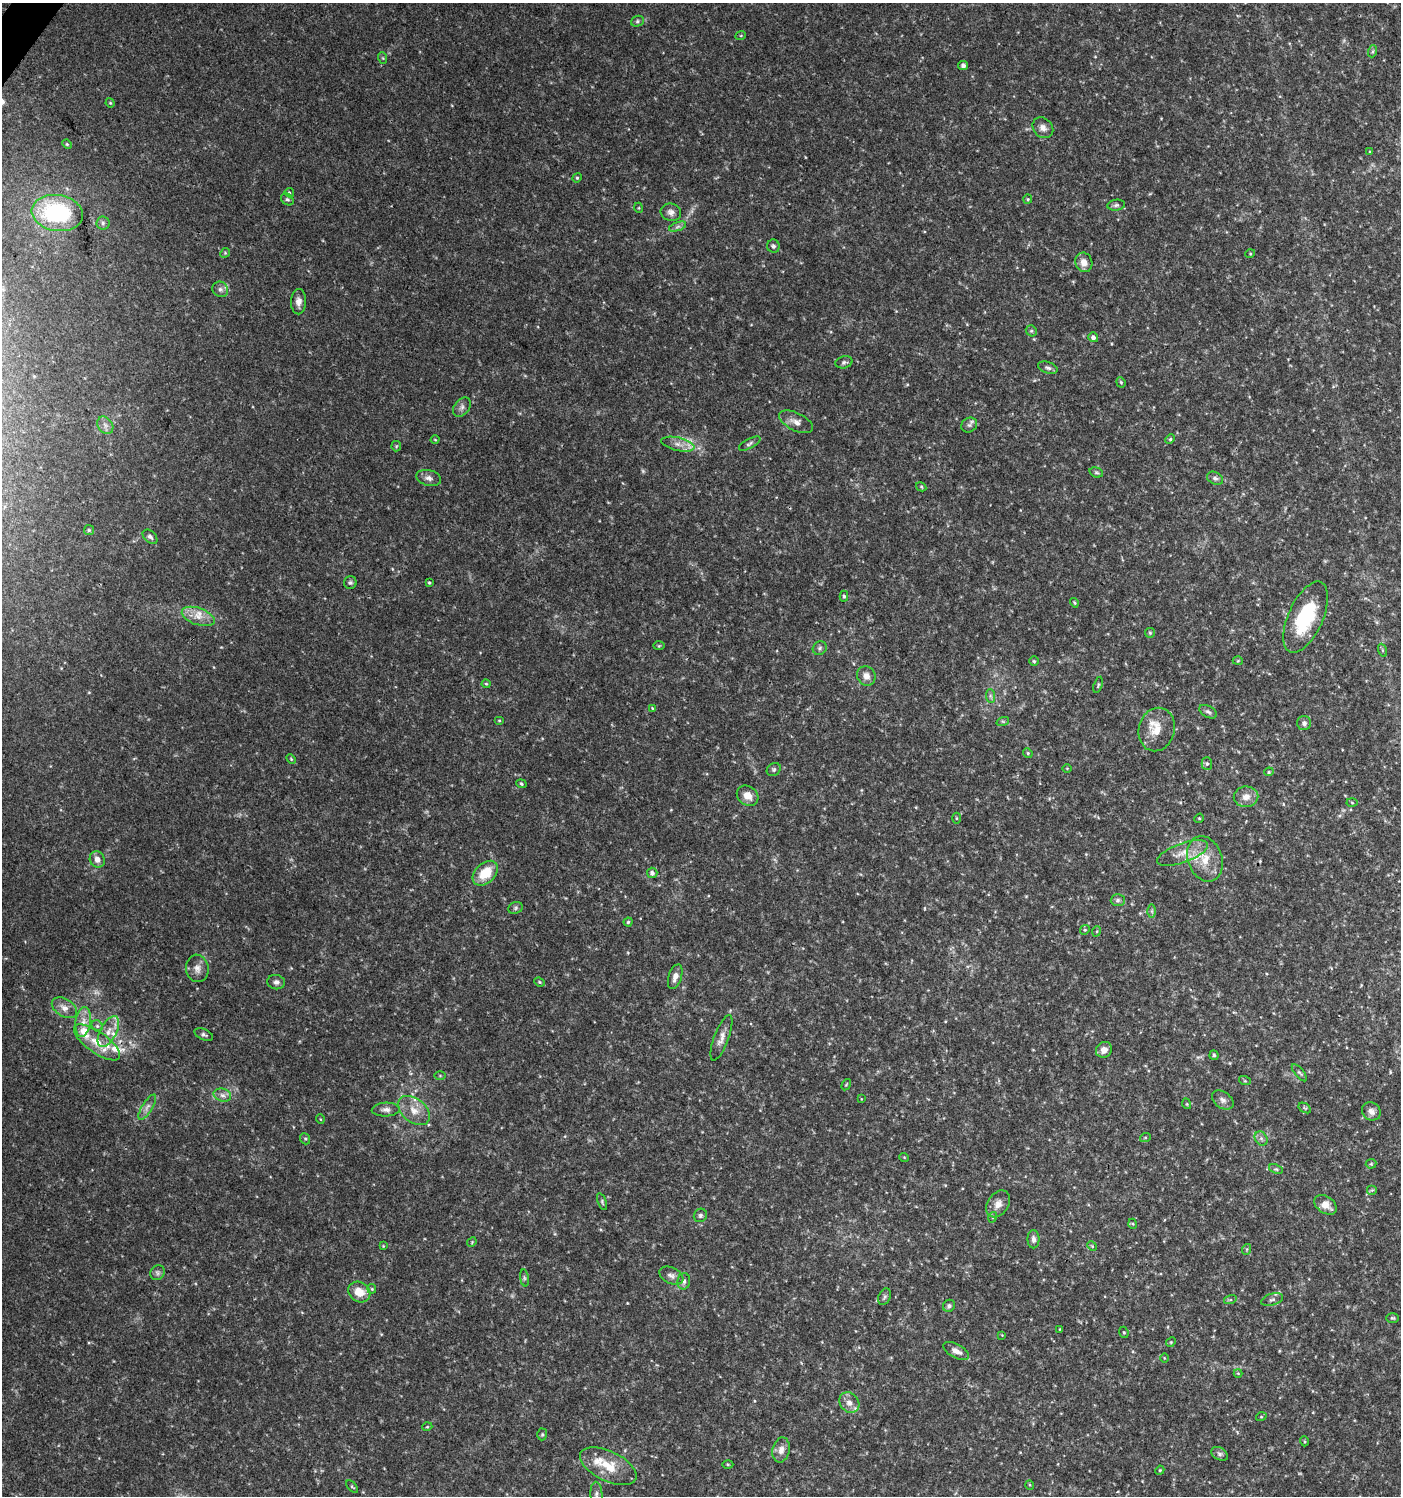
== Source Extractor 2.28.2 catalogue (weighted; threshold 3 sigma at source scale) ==
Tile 11 of 4 x 4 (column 3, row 3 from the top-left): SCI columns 2978-4376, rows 1504-2997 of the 6021 x 5988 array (HDU 1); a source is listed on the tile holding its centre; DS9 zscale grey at full resolution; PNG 1403 x 1498 px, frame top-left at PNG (2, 3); each listed source drawn as its Kron ellipse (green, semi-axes under 4 px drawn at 4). Shown black and unused: <1% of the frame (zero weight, under 3 of 4 exposures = <1% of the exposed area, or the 3 px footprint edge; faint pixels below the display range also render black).
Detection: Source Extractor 2.28.2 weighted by HDU 2 'WHT'; one run over the whole footprint, this tile lists its part. Background 0.0443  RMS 0.004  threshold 0.0179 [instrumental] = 3 sigma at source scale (4.5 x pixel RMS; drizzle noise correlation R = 1.50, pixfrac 1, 0.0396/0.0396 arcsec/px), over >= 5 px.
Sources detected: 178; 2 too faint to see at this stretch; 1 cosmic-ray / hot-pixel residue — neither listed nor drawn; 9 inside a brighter listed object's ellipse — not listed separately; the other 166 listed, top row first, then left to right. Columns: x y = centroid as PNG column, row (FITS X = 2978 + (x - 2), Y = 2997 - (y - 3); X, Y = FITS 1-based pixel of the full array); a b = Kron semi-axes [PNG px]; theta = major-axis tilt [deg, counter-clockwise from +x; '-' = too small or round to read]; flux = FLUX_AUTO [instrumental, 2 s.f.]
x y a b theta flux
637 21 6 5 - 0.72
741 35 5 3 - 0.36
1373 51 6 4 71 0.56
383 58 6 3 -71 0.43
963 65 5 4 - 1.2
110 103 5 4 - 0.42
1043 128 11 9 -45 2.3
67 144 5 4 - 0.51
1370 152 4 3 - 0.31
577 178 5 4 - 0.51
289 193 5 4 - 0.52
287 199 7 5 -41 0.76
1028 199 4 4 - 0.45
1116 205 9 5 8 0.98
639 208 5 3 - 0.35
671 212 10 8 -15 2.1
57 213 26 18 -9 42
103 223 6 6 - 0.93
678 227 9 4 19 1
773 246 7 6 - 0.92
225 253 5 4 - 0.5
1250 254 5 3 - 0.35
1084 262 10 8 -72 3.3
220 289 8 7 - 1.3
299 302 12 7 89 2.4
1031 331 6 5 - 0.62
1093 337 5 4 - 1.4
844 362 9 6 14 0.98
1048 368 10 5 -19 1.1
1121 382 5 4 - 0.48
462 407 11 7 51 1.7
796 422 18 9 -26 3.3
105 425 9 7 -55 1.9
969 425 8 7 - 1.1
1170 439 5 4 - 0.54
435 440 4 3 - 0.32
678 444 17 6 -13 3.1
750 444 12 4 29 1
396 446 5 5 - 0.45
1096 472 7 5 -17 0.69
429 478 12 8 -14 1.9
1215 478 8 6 -26 1.2
921 487 5 4 - 0.44
89 530 5 5 - 0.57
150 537 9 5 -42 1
350 583 6 6 - 0.8
429 583 3 3 - 0.47
844 596 5 4 - 0.72
1074 603 5 3 - 0.47
198 616 17 8 -19 4.5
1306 617 38 17 66 26
1150 633 5 5 - 0.51
659 646 6 4 2 0.48
820 648 7 6 - 0.94
1382 650 6 4 -71 0.61
1034 661 5 4 - 0.5
1238 661 5 3 - 0.36
866 676 10 9 - 2.7
486 684 4 4 - 0.43
1098 685 8 4 72 0.65
990 696 7 4 -88 0.77
652 708 4 3 - 0.32
1208 712 9 5 -28 1.1
499 720 5 3 - 0.39
1003 721 6 4 17 0.6
1304 723 7 7 - 1.3
1157 730 22 18 75 8.1
1028 753 5 4 - 0.49
291 759 6 3 -46 0.45
1207 763 6 5 - 0.84
1067 768 5 3 - 0.32
774 770 7 6 - 0.87
1269 772 5 4 - 0.55
521 784 5 4 - 0.54
748 796 11 9 -36 3.7
1246 797 12 10 2 3.4
1352 803 5 3 - 0.39
956 818 5 3 - 0.41
1199 818 5 4 - 0.48
1182 853 27 9 19 5.8
97 859 8 7 - 2.5
1205 859 23 17 -70 9.5
485 873 15 10 43 10
652 873 5 5 - 1.5
1118 900 7 6 - 1
516 908 7 5 23 0.91
1152 911 6 4 -89 0.68
628 922 4 4 - 0.55
1085 930 5 4 - 0.47
1097 931 5 3 - 0.39
197 968 14 11 -81 2.8
675 977 13 6 72 2.7
276 982 9 7 -8 1.5
539 982 5 4 - 0.5
64 1008 14 9 -31 3
83 1022 15 7 82 3.8
97 1026 6 5 - 0.78
108 1031 17 8 62 4.2
204 1035 10 5 -24 0.96
721 1038 24 7 69 3.1
97 1042 27 10 -35 8.4
1104 1050 8 7 - 2.5
1214 1055 4 4 - 0.64
1299 1073 10 4 -50 0.92
440 1076 6 4 0 0.44
1245 1081 6 4 -18 0.46
846 1085 6 3 58 0.43
222 1095 9 6 -16 1.7
861 1099 3 2 - 0.22
1223 1100 12 8 -35 1.9
1187 1104 5 3 - 0.38
147 1107 14 5 58 1.9
1305 1108 7 4 -33 0.71
386 1110 14 7 2 2.1
414 1110 18 11 -39 5.5
1371 1111 10 8 -36 2.1
320 1119 5 3 - 0.3
1145 1138 5 3 - 0.45
1261 1138 7 6 - 1.3
305 1139 6 5 - 0.62
904 1157 5 3 - 0.33
1371 1164 5 5 - 0.5
1276 1169 7 4 -24 0.7
1372 1190 5 5 - 0.53
602 1202 9 4 -68 0.69
998 1204 14 10 55 3.2
1326 1205 12 8 -35 4
700 1215 7 6 - 0.96
993 1217 5 3 - 0.42
1133 1224 5 3 - 0.37
1033 1239 9 6 -90 1.6
472 1242 5 4 - 0.44
383 1246 3 3 - 0.3
1092 1246 5 4 - 0.38
1247 1249 5 3 - 0.4
157 1273 8 7 - 1.1
671 1275 13 8 -25 1.8
524 1278 8 4 -82 0.72
684 1281 8 6 78 1.3
372 1289 5 4 - 0.48
359 1292 11 9 -36 6
885 1297 9 5 67 0.93
1230 1300 6 4 18 0.6
1272 1300 11 6 17 1.3
949 1306 6 5 - 1
1392 1318 6 4 -2 0.59
1060 1329 3 2 - 0.25
1124 1332 6 4 -68 0.51
1002 1335 3 3 - 0.26
1171 1342 5 4 - 0.45
956 1351 14 6 -28 2.5
1164 1358 4 3 - 0.3
1238 1373 4 4 - 0.36
849 1403 11 9 -46 3
1261 1417 5 3 - 0.37
427 1427 5 3 - 0.36
542 1434 6 5 - 0.55
1304 1441 5 3 - 0.42
781 1450 13 8 78 2.9
1220 1454 9 6 -31 1.2
728 1464 5 3 - 0.4
608 1466 30 15 -26 10
1160 1470 5 3 - 0.41
1030 1485 5 3 - 0.39
352 1487 7 3 -47 0.51
596 1494 13 6 -88 1.4
Isophote crosses this tile's border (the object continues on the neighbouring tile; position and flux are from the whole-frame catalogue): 1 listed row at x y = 596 1494